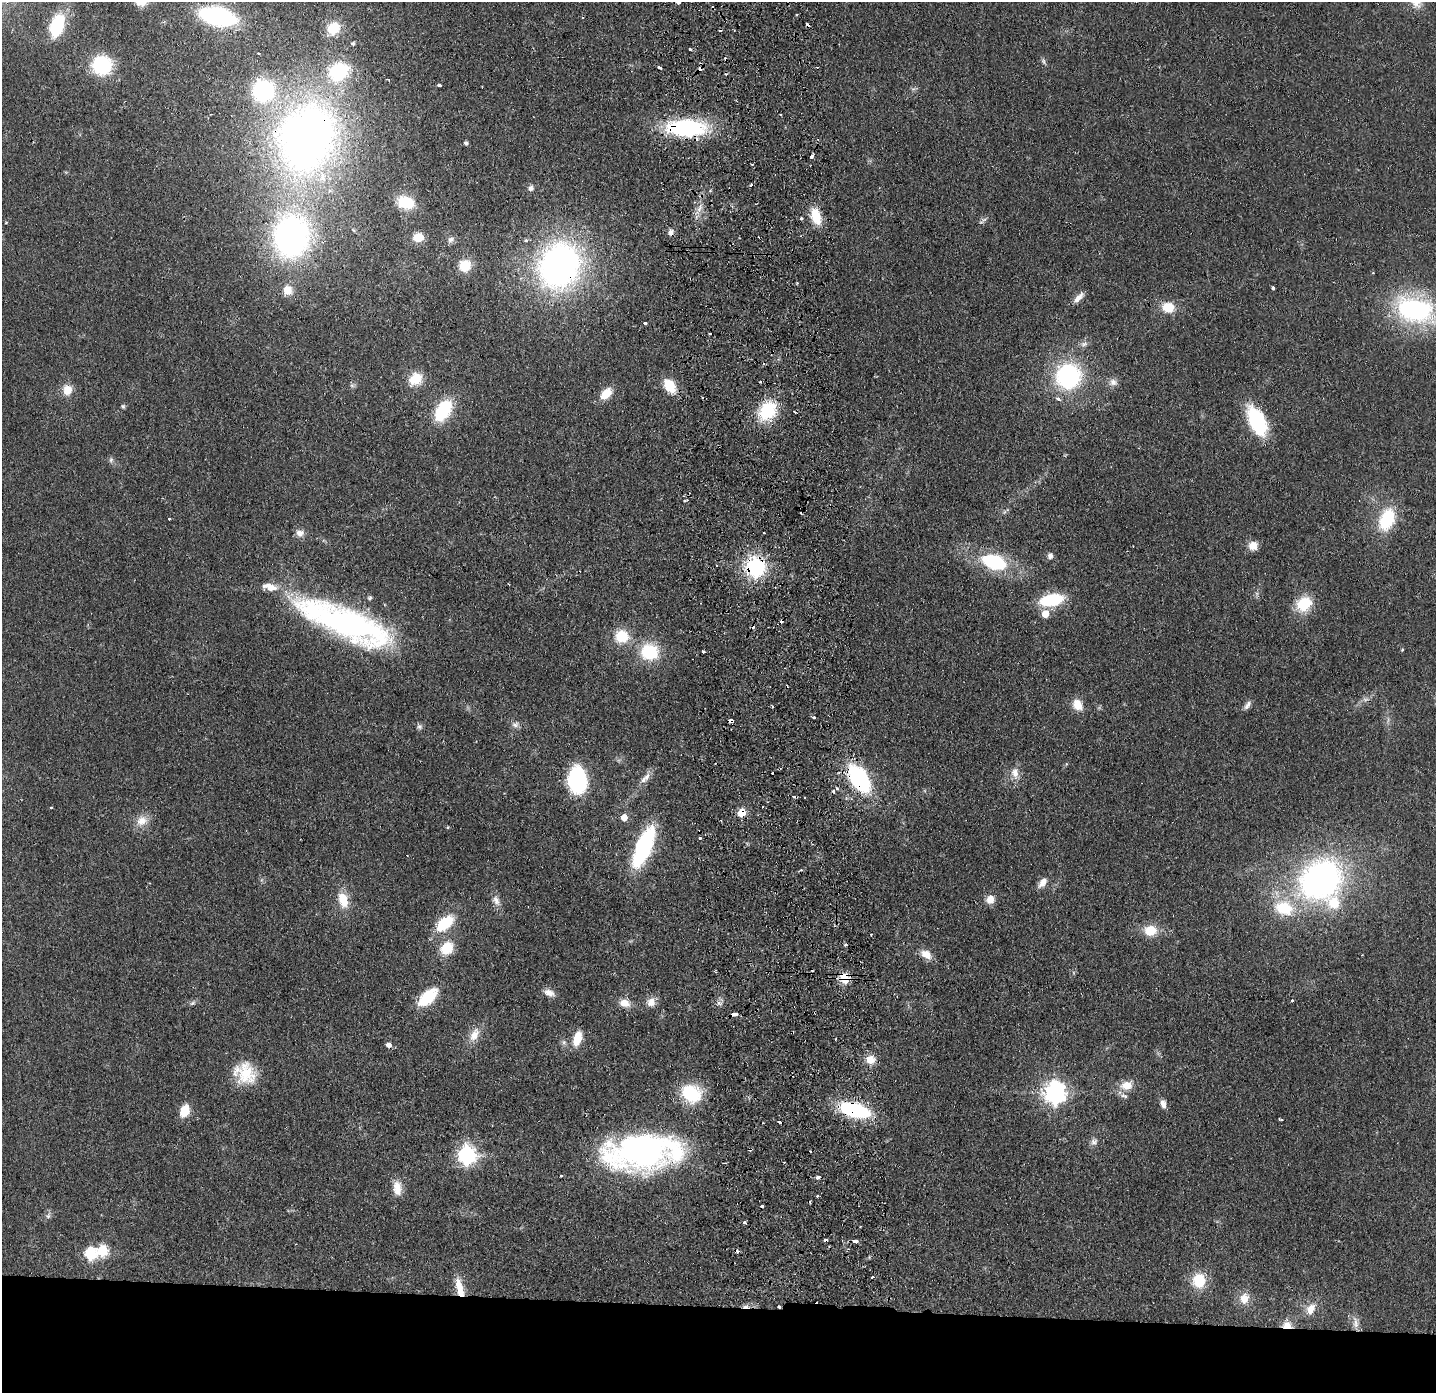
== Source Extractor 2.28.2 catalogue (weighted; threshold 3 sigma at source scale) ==
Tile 8 of 3 x 3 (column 2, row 3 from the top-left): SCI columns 1489-2922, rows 54-1444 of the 4411 x 4278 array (HDU 1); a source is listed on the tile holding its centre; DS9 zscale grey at full resolution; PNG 1438 x 1395 px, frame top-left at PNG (2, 2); no overlay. Shown black and unused: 6% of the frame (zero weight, under 2 of 3 exposures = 3% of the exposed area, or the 3 px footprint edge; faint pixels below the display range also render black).
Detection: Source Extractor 2.28.2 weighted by HDU 2 'WHT'; one run over the whole footprint, this tile lists its part. Background 0.0443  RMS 0.0087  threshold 0.0392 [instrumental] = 3 sigma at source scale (4.5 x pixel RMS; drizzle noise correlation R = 1.50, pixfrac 1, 0.05/0.05 arcsec/px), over >= 5 px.
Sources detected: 176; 2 inside a brighter object's white glare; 27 cosmic-ray / hot-pixel residue — not listed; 7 inside a brighter listed object's ellipse — not listed separately; the other 140 listed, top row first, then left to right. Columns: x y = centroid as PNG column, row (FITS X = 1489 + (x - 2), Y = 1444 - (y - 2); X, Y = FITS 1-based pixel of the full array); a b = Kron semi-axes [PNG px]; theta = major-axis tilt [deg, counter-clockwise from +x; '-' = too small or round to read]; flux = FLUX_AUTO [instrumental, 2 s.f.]
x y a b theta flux
797 15 3 3 - 1
217 16 25 13 -12 160
57 26 19 11 72 57
333 28 14 13 - 22
353 43 5 4 - 1.5
690 49 3 3 - 2.9
258 53 4 3 - 1.1
1043 61 8 5 -73 2
102 65 16 15 - 65
659 67 4 3 - 4.4
439 85 4 3 - 2.7
263 91 17 16 - 110
686 128 36 16 -2 110
309 137 78 55 67 580
466 143 4 4 - 2.3
812 156 4 3 - 5
751 185 4 3 - 2.3
531 188 8 7 - 2.6
405 202 16 12 -18 30
699 208 12 5 68 4.8
816 216 17 9 -72 23
801 218 3 3 - 4.4
984 220 7 4 20 2
6 222 4 3 - 0.66
671 232 8 5 -82 3.6
291 236 41 34 86 280
418 237 10 8 5 14
450 239 9 7 41 3.3
526 240 5 5 - 1.6
465 265 11 10 - 21
559 266 39 34 64 350
1273 288 4 3 - 7.4
287 290 12 11 - 10
1078 298 16 6 49 5.9
1168 307 16 13 -10 16
1415 309 44 28 -16 130
645 323 3 3 - 2.3
1084 344 11 7 16 3.6
1068 376 24 24 - 110
415 379 16 13 41 18
1113 382 11 9 -21 5
352 385 6 6 - 1.9
669 386 13 9 -57 26
67 390 12 9 81 12
606 394 13 8 46 16
1058 399 6 4 -32 3.5
123 406 6 5 - 1.5
443 411 18 11 58 61
767 411 24 18 53 42
1257 421 32 16 -64 59
111 460 7 5 70 2
685 501 4 3 - 2.2
169 519 3 3 - 1.1
1387 519 21 13 68 50
300 533 10 9 - 5.8
764 533 2 2 - 0.76
1253 546 10 10 - 8.8
1050 556 8 7 - 3.1
994 562 26 15 -16 62
755 567 19 18 - 73
370 598 7 5 3 1.5
1052 600 19 10 11 55
1304 604 16 14 43 31
1045 614 6 6 - 14
345 623 96 26 -23 300
621 636 13 12 - 28
1402 650 5 4 - 0.82
649 652 17 16 - 45
703 652 3 3 - 3.1
1365 699 9 4 0 2.4
1077 705 12 10 -61 13
1248 705 13 6 55 3.8
814 717 3 3 - 3.2
731 721 4 3 - 14
515 724 10 8 15 3.6
419 726 8 7 - 2.3
1066 764 5 3 - 0.88
1015 773 15 9 -86 8.4
859 779 23 13 -58 120
577 780 26 18 -86 75
643 780 15 8 54 6.5
837 788 3 3 - 2.2
51 808 3 3 - 1
741 813 5 5 - 29
624 818 5 5 - 13
142 821 17 13 38 11
700 838 3 3 - 2.7
643 847 34 12 68 120
1321 880 43 36 40 280
1042 883 14 8 50 7.1
990 899 9 8 - 9.2
343 900 17 11 -75 19
496 900 15 9 -68 5.9
1284 908 28 21 -14 42
444 923 16 9 40 45
1150 930 14 12 -4 18
871 935 3 2 - 0.73
447 948 17 14 46 20
926 954 14 9 -34 10
716 972 3 2 - 1
845 978 12 11 - 15
549 993 15 8 -22 6.2
427 997 16 8 44 55
1292 1000 3 3 - 1.5
651 1002 12 10 71 7.5
192 1003 8 5 27 2.1
624 1003 12 9 -12 9.9
719 1003 8 4 -44 2.4
734 1014 5 3 - 12
474 1035 20 11 60 12
577 1038 15 8 71 18
388 1045 5 5 - 5.7
870 1059 12 11 - 9.5
245 1073 26 23 -44 31
1126 1085 14 11 8 12
1055 1093 8 7 - 620
691 1094 20 17 -30 50
1163 1104 11 7 -78 4.9
855 1110 31 14 -15 72
184 1111 10 7 68 22
1281 1119 5 3 - 1.9
1094 1142 10 8 36 3.7
810 1151 3 2 - 0.82
645 1153 82 35 7 250
466 1155 7 7 - 350
818 1177 4 3 - 3.4
397 1188 19 10 -84 11
818 1196 3 3 - 1.8
48 1216 6 6 - 2.3
744 1223 3 3 - 5.6
102 1250 6 6 - 57
90 1254 7 6 - 91
872 1277 3 3 - 2.2
1199 1281 12 11 - 29
460 1288 26 9 -75 15
1244 1298 15 12 78 11
779 1307 3 3 - 2.7
1311 1309 15 10 61 10
1355 1322 18 7 -84 6.1
1287 1325 12 10 -8 8.8
Overlapping masked pixels (flux is a lower limit): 14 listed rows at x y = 686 128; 309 137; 671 232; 559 266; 755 567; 731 721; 859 779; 741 813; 845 978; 734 1014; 855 1110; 460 1288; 779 1307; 1287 1325